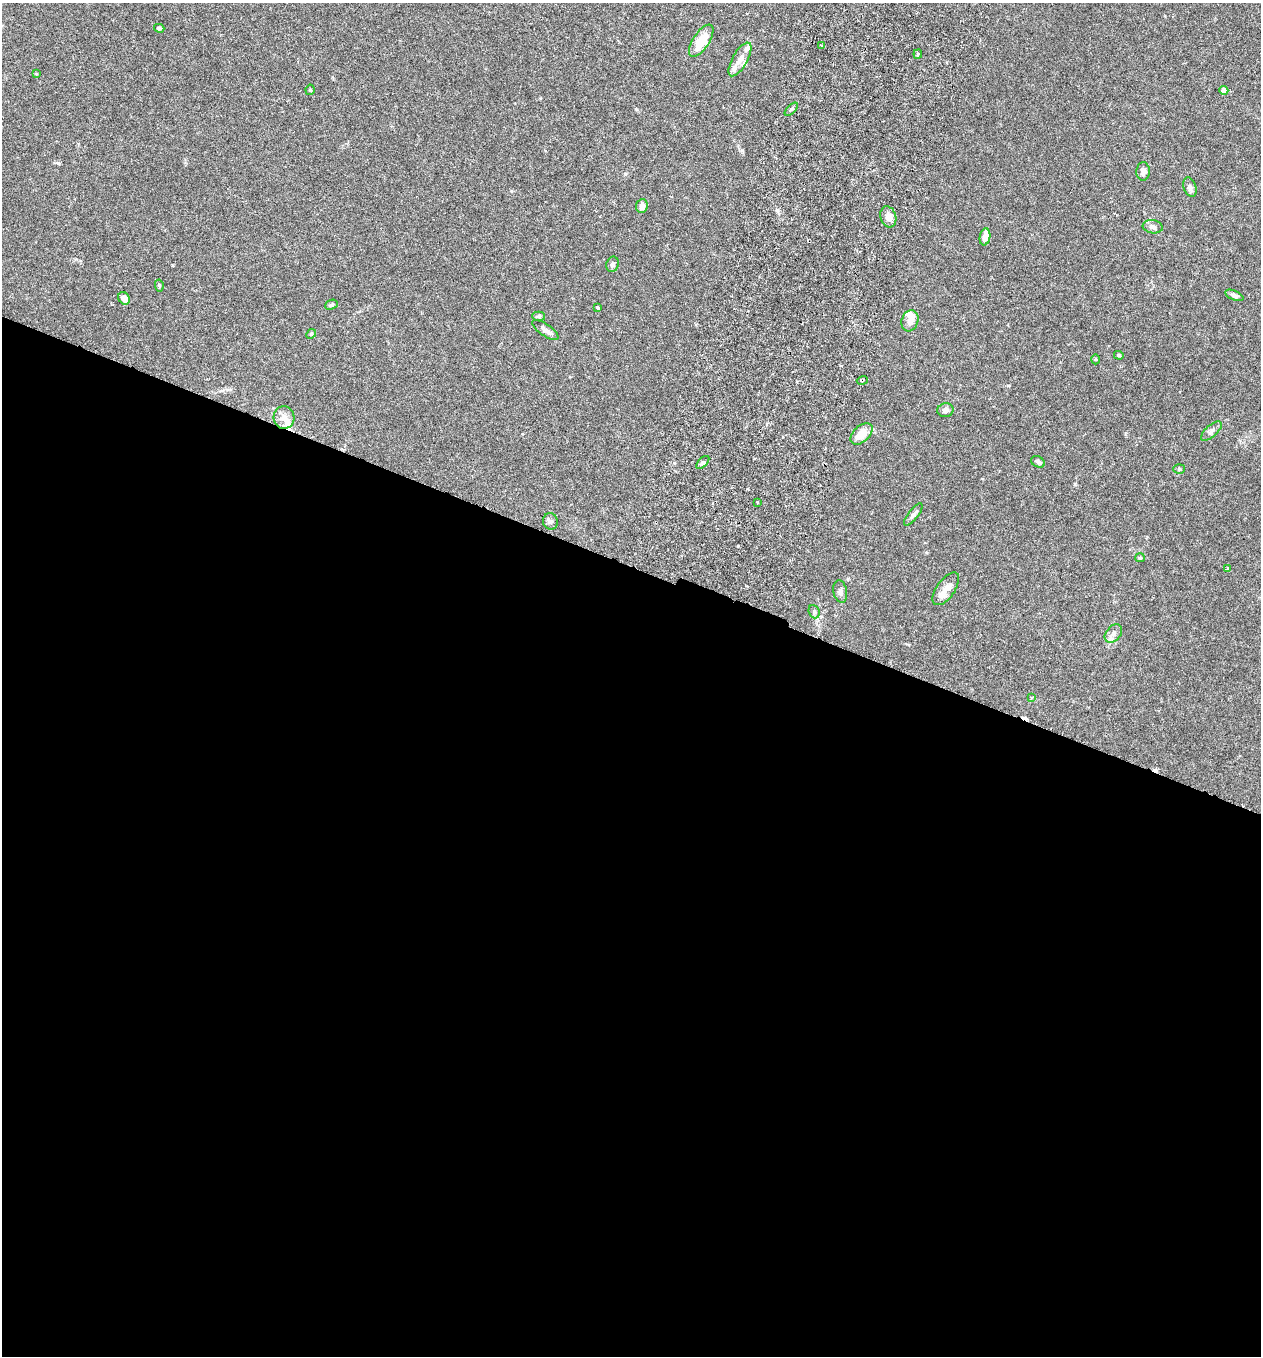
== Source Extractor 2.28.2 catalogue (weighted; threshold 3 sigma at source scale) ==
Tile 14 of 4 x 4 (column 2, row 4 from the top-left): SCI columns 1450-2708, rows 28-1381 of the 5545 x 5468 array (HDU 1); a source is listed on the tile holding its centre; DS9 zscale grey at full resolution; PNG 1263 x 1358 px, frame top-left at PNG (2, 3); each listed source drawn as its Kron ellipse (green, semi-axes under 4 px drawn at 4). Shown black and unused: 58% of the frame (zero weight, under 3 of 6 exposures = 3% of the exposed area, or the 3 px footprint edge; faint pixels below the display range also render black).
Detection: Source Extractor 2.28.2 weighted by HDU 2 'WHT'; one run over the whole footprint, this tile lists its part. Background 0.0167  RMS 0.0019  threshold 0.00797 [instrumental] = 3 sigma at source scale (4.09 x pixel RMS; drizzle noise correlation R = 1.36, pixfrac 0.8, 0.05/0.05 arcsec/px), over >= 5 px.
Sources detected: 53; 2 inside a brighter object's white glare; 2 cosmic-ray / hot-pixel residue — neither listed nor drawn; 4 inside a brighter listed object's ellipse — not listed separately; the other 45 listed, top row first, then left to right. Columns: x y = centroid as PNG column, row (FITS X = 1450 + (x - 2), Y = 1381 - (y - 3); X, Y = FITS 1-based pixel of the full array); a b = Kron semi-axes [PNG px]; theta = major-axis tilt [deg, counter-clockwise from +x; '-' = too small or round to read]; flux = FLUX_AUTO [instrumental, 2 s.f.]
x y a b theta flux
159 28 5 4 - 0.32
701 41 19 8 57 4.3
821 45 3 3 - 0.32
918 54 4 4 - 0.22
740 59 19 7 61 1.6
36 74 4 3 - 0.18
310 90 5 4 - 0.26
1224 90 4 4 - 1.5
791 109 8 3 45 0.29
1143 171 9 6 89 0.93
1190 187 10 6 -71 0.69
642 206 7 6 - 0.95
888 217 11 8 -71 1.3
1153 227 10 6 -9 0.68
985 237 8 5 81 1.6
612 264 8 6 69 0.52
159 285 6 4 -79 0.23
1234 295 9 4 -24 0.59
124 298 7 5 -56 1.4
331 305 6 4 22 0.32
597 307 4 3 - 0.16
539 316 6 4 -1 0.37
910 321 11 8 71 1.2
545 330 15 6 -35 1
311 334 5 4 - 0.21
1119 355 5 3 - 0.2
1096 359 5 3 - 0.17
862 380 5 3 - 0.27
945 410 8 7 - 0.71
284 418 11 10 - 1.4
1211 431 13 5 41 0.6
862 434 13 8 44 2.6
703 462 8 4 47 0.34
1038 462 7 5 -28 0.4
1179 469 6 5 - 0.28
757 502 3 2 - 0.17
913 514 13 5 52 0.58
550 521 8 7 - 0.54
1140 558 5 4 - 0.21
1227 568 4 3 - 0.19
946 589 19 9 55 1.7
840 591 11 6 -79 0.62
814 612 7 5 -69 0.33
1113 633 10 7 51 0.85
1032 697 4 2 - 0.15
Overlapping masked pixels (flux is a lower limit): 1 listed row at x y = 862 380
Unlisted compact peaks at least as high as the median listed source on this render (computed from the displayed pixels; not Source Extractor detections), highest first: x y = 738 546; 58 163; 742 150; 1075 484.